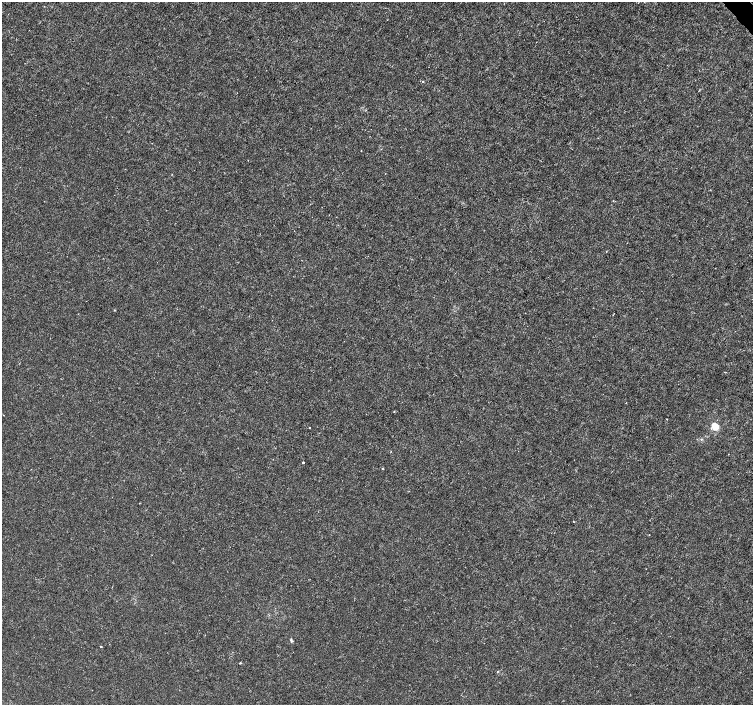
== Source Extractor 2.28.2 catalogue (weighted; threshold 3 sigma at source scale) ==
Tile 10 of 4 x 4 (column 2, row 3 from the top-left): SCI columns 1507-3007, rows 1615-3019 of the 6011 x 5972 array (HDU 1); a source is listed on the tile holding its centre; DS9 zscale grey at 2 x 2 block average (1 PNG px = mean of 2 x 2 image px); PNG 755 x 707 px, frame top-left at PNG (2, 2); no overlay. Shown black and unused: <1% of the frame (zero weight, under 3 of 4 exposures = <1% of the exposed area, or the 3 px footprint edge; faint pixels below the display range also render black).
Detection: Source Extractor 2.28.2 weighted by HDU 2 'WHT'; one run over the whole footprint, this tile lists its part. Background -1.22e-04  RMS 0.0012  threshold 0.00541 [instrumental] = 3 sigma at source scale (4.5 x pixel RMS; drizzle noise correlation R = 1.50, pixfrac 1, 0.0396/0.0396 arcsec/px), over >= 5 px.
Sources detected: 13; all 13 listed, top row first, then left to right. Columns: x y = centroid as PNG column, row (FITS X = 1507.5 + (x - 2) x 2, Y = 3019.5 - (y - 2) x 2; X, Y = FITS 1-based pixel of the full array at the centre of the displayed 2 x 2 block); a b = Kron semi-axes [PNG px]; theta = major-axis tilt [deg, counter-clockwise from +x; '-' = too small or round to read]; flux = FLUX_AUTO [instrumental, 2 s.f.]
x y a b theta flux
423 81 3 2 - 0.27
361 150 2 2 - 0.15
394 412 2 2 - 0.13
715 426 7 5 -46 4.3
310 428 2 2 - 0.14
701 439 3 2 - 0.22
303 462 2 2 - 0.94
383 469 2 2 - 0.18
574 522 3 2 - 0.14
291 640 6 3 -80 0.4
101 647 2 2 - 0.27
240 663 2 2 - 0.26
498 671 3 2 - 0.16
Diffuse or blended objects may show on this block-average render without a row.